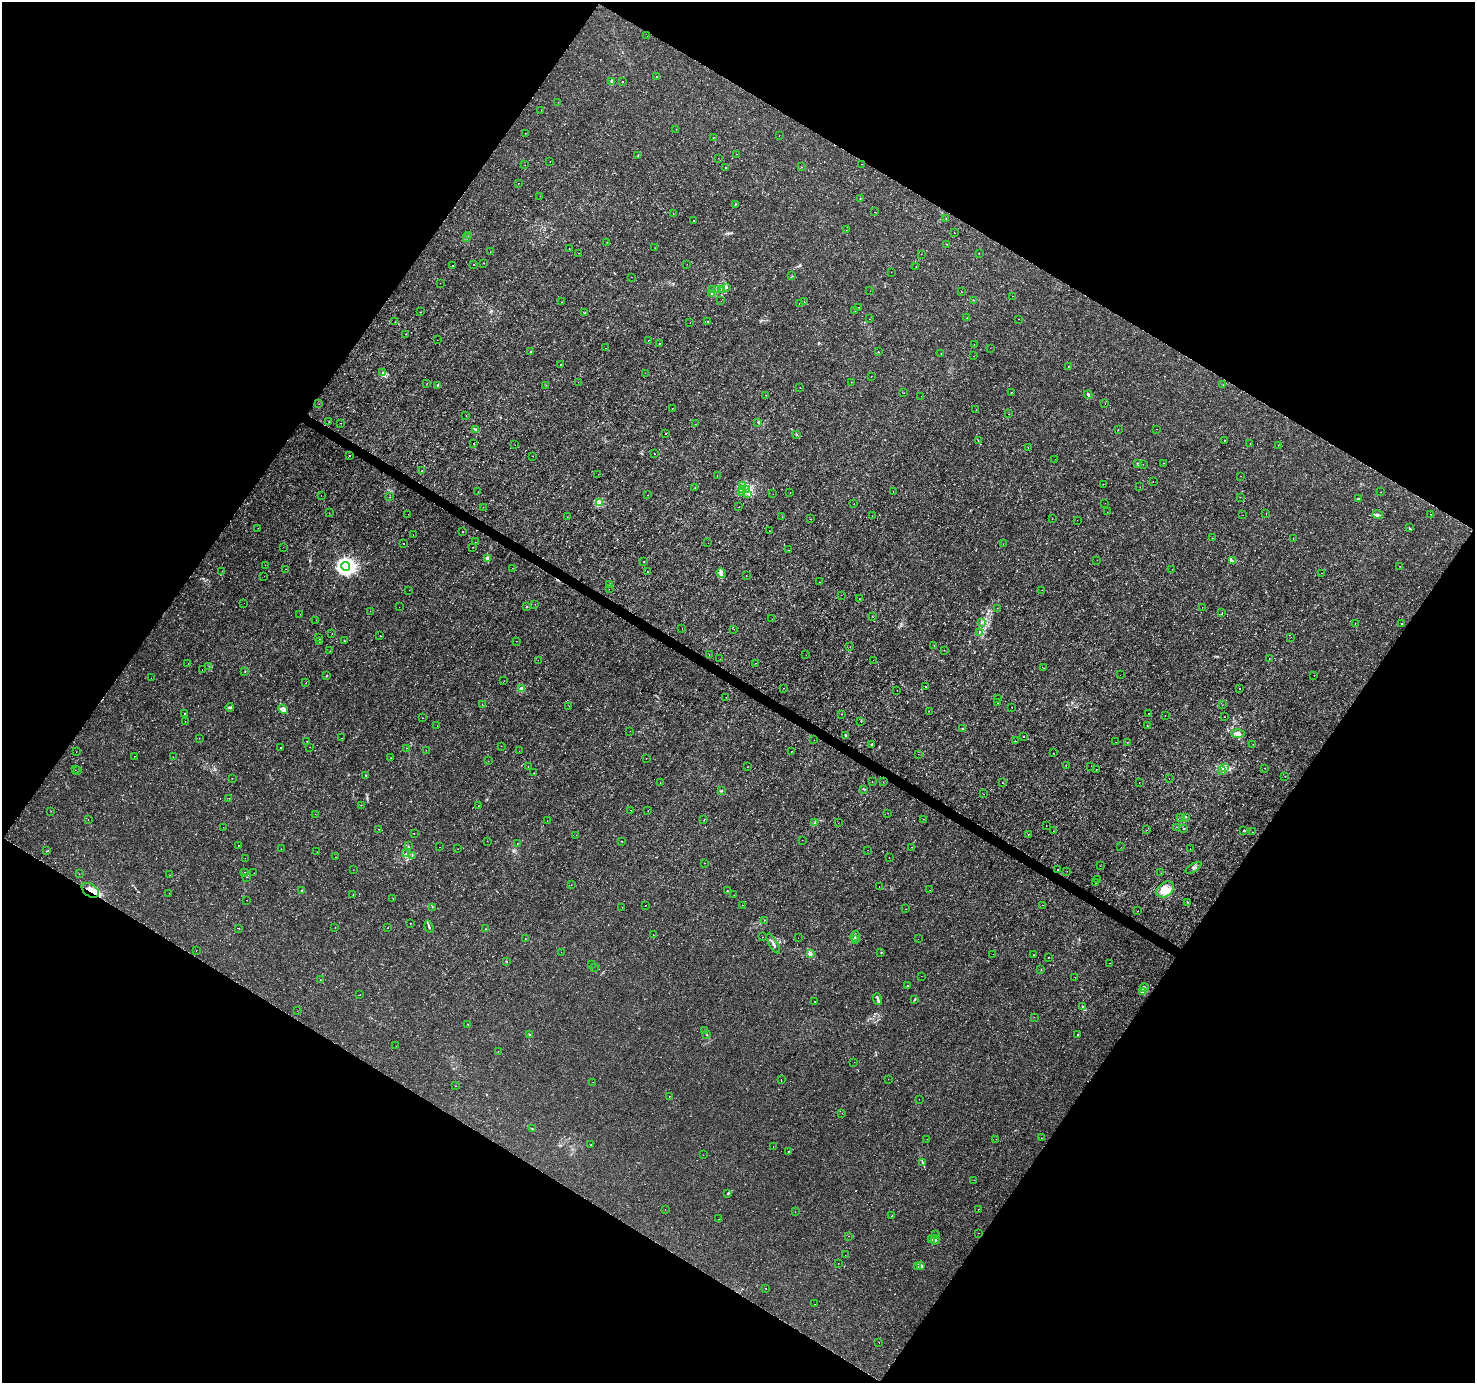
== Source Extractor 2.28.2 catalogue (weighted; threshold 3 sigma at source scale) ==
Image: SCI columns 2-5893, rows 189-5710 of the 5901 x 5965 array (HDU 1 of 3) = the unmasked area's bounding box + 8 px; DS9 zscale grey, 4 x 4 block average (1 PNG px = mean of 4 x 4 image px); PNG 1477 x 1385 px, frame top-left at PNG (2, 2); each listed source drawn as its Kron ellipse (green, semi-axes under 4 px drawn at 4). Shown black and unused: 49% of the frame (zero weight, under 3 of 4 exposures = <1% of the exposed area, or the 3 px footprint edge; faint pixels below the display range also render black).
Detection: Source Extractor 2.28.2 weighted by HDU 2 'WHT'. Background 1.47e-04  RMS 7.6e-04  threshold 0.00342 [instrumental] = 3 sigma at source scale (4.5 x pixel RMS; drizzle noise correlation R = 1.50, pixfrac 1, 0.0396/0.0396 arcsec/px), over >= 5 px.
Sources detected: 520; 2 too faint to see at this stretch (4 x 4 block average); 1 inside a brighter object's white glare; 7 cosmic-ray / hot-pixel residue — neither listed nor drawn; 9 coinciding with a brighter row at this scale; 7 inside a brighter listed object's ellipse — not listed separately; the other 494 listed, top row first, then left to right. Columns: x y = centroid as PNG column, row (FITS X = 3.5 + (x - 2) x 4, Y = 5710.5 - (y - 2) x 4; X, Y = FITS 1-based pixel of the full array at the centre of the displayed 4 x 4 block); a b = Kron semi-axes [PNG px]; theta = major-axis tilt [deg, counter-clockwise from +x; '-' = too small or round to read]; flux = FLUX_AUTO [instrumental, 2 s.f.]
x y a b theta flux
647 36 2 2 - 0.1
657 76 2 2 - 0.18
612 81 2 2 - 3
622 82 2 2 - 0.63
558 102 2 2 - 0.069
541 110 2 2 - 0.06
676 129 2 2 - 0.062
525 133 2 2 - 0.1
779 136 2 2 - 0.11
713 137 2 2 - 0.11
736 154 2 2 - 0.2
638 156 3 2 - 0.28
718 158 2 2 - 0.082
550 161 2 2 - 0.071
862 164 2 2 - 0.085
525 165 2 2 - 0.095
801 167 2 2 - 0.13
725 168 2 2 - 0.16
518 183 2 2 - 0.17
540 196 2 2 - 0.091
860 199 2 2 - 0.2
735 204 2 2 - 0.28
875 212 2 2 - 0.12
673 214 2 2 - 0.14
946 218 2 2 - 0.12
693 220 2 2 - 0.18
846 230 2 2 - 0.11
954 233 2 2 - 0.14
469 236 2 2 - 0.13
467 238 3 2 - 0.19
607 242 2 2 - 0.13
947 244 2 2 - 0.097
569 248 2 2 - 0.12
655 248 2 2 - 0.091
490 252 2 2 - 0.059
578 253 2 2 - 0.13
979 253 2 2 - 0.17
921 254 2 2 - 0.11
484 263 2 2 - 0.15
473 264 2 2 - 0.45
687 264 2 2 - 0.1
453 266 2 2 - 0.17
916 267 2 2 - 0.15
891 272 2 2 - 0.072
792 276 2 2 - 0.11
631 277 2 2 - 0.18
440 283 2 2 - 0.093
726 287 2 2 - 0.36
712 290 3 2 - 0.46
717 290 2 2 - 0.17
722 290 2 2 - 0.33
870 291 2 2 - 0.13
961 292 2 2 - 0.41
712 294 2 2 - 0.17
1012 296 2 2 - 0.078
974 300 2 2 - 0.13
721 301 2 2 - 0.065
562 302 2 2 - 0.14
804 302 2 2 - 0.11
799 303 2 2 - 0.086
858 307 2 2 - 0.16
855 311 2 2 - 0.25
421 312 2 2 - 0.21
585 313 2 2 - 0.084
967 318 2 2 - 0.19
869 319 2 2 - 0.11
1018 319 2 2 - 0.27
708 321 2 2 - 0.14
395 322 2 2 - 0.086
690 322 2 2 - 0.091
405 334 2 2 - 0.15
437 340 2 2 - 0.078
648 340 2 2 - 0.15
659 344 2 2 - 0.36
974 345 2 2 - 0.11
605 348 2 2 - 0.072
990 348 2 2 - 0.23
531 352 2 2 - 1.5
878 352 2 2 - 0.4
941 354 2 2 - 0.16
973 356 2 2 - 0.12
561 364 2 2 - 0.21
1068 366 2 2 - 0.38
383 372 3 3 - 0.52
645 373 2 2 - 0.36
871 376 2 2 - 0.072
578 382 2 2 - 0.091
851 382 2 2 - 0.16
427 383 2 2 - 0.098
438 385 2 2 - 0.19
546 385 2 2 - 0.12
1223 385 2 2 - 0.11
800 388 2 2 - 0.099
1011 392 2 2 - 0.45
904 393 2 2 - 0.17
766 395 2 2 - 0.091
1088 395 4 2 - 0.97
921 396 2 2 - 0.13
1105 403 2 2 - 0.13
319 404 2 2 - 0.083
672 408 2 2 - 0.28
976 410 2 2 - 0.074
1009 414 2 2 - 0.07
466 415 2 2 - 0.2
329 422 2 2 - 0.14
758 422 2 2 - 0.21
340 423 2 2 - 0.11
695 424 2 2 - 0.084
1118 429 2 2 - 0.098
1156 429 2 2 - 0.1
476 430 2 2 - 0.27
665 433 2 2 - 0.37
796 434 3 2 - 0.38
978 441 3 2 - 0.26
1224 441 2 2 - 0.18
474 443 2 2 - 0.21
1250 444 2 2 - 0.07
515 445 2 2 - 0.15
1278 445 2 2 - 0.11
1028 448 2 2 - 0.11
654 454 2 2 - 0.2
350 455 2 2 - 0.25
532 456 2 2 - 0.14
1055 459 2 2 - 0.16
1164 463 2 2 - 0.16
1138 464 2 2 - 0.44
1143 464 2 2 - 0.17
421 471 2 2 - 0.087
598 474 2 2 - 0.071
717 475 2 2 - 0.087
1240 476 2 2 - 0.086
1153 481 2 2 - 0.22
1103 484 2 2 - 0.27
742 486 2 2 - 0.44
1140 487 2 2 - 0.065
695 488 2 2 - 0.21
742 489 2 2 - 0.13
747 489 2 2 - 0.68
478 492 2 2 - 0.087
790 492 2 2 - 0.082
893 492 2 2 - 0.1
1381 492 2 2 - 0.064
742 493 2 2 - 0.15
748 493 2 2 - 0.2
773 494 2 2 - 0.11
321 495 2 2 - 0.15
648 495 2 2 - 0.15
390 497 2 2 - 0.11
1240 497 2 2 - 0.081
1358 499 2 2 - 1.2
599 503 2 2 - 15
1105 503 2 2 - 0.073
854 504 2 2 - 0.086
483 507 2 2 - 0.15
739 507 2 2 - 0.15
1107 512 2 2 - 0.086
329 513 2 2 - 0.08
1266 513 2 2 - 0.09
408 514 2 2 - 0.12
1431 514 2 2 - 0.17
1243 515 2 2 - 0.062
1377 515 5 2 - 0.87
872 516 2 2 - 0.083
567 517 2 2 - 0.34
782 517 2 2 - 0.11
810 519 2 2 - 0.19
1052 519 2 2 - 0.075
1077 520 2 2 - 0.11
258 528 2 2 - 0.21
1409 528 2 2 - 0.17
769 530 2 2 - 0.1
463 532 2 2 - 1
413 534 2 2 - 0.2
1212 538 2 2 - 0.1
1293 538 2 2 - 0.14
475 542 2 2 - 0.12
404 543 2 2 - 0.22
708 543 2 2 - 0.067
1003 544 2 2 - 0.075
283 547 2 2 - 0.11
473 547 2 2 - 0.18
789 550 2 2 - 0.12
488 558 3 3 - 2.3
1097 560 2 2 - 0.077
644 561 2 2 - 0.8
1232 561 4 2 - 0.66
265 565 2 2 - 0.074
346 566 4 4 - 240
1399 566 2 2 - 0.15
512 568 2 2 - 0.076
285 569 2 2 - 0.11
1172 569 2 2 - 0.082
222 571 2 2 - 0.14
647 572 2 2 - 0.09
721 573 5 3 - 1.3
1321 573 2 2 - 0.072
264 576 2 2 - 0.11
746 576 2 2 - 0.11
820 582 2 2 - 0.076
610 584 2 2 - 0.15
609 589 2 2 - 0.071
409 590 2 2 - 0.074
1042 590 2 2 - 0.069
841 595 2 2 - 0.093
859 598 2 2 - 0.2
244 603 2 2 - 0.078
535 604 2 2 - 0.07
399 607 2 2 - 0.081
527 607 2 2 - 0.86
1202 607 2 2 - 0.12
997 608 2 2 - 0.11
370 611 2 2 - 0.071
1222 613 2 2 - 0.11
300 614 2 2 - 0.15
873 617 2 2 - 0.14
772 619 2 2 - 0.14
316 620 2 2 - 0.073
981 623 3 2 - 0.34
1355 623 2 2 - 0.13
1401 624 2 2 - 0.17
682 628 2 2 - 0.22
734 629 2 2 - 0.086
979 632 3 2 - 0.25
332 634 2 2 - 0.12
380 636 2 2 - 0.13
319 637 3 2 - 0.17
1291 637 2 2 - 0.083
319 641 3 2 - 0.23
345 641 3 2 - 0.17
516 641 2 2 - 0.074
934 646 2 2 - 0.09
850 647 2 2 - 0.41
944 650 2 2 - 0.086
330 651 2 2 - 0.16
709 655 2 2 - 0.16
806 655 2 2 - 0.13
1269 658 2 2 - 0.094
720 659 2 2 - 0.24
538 660 2 2 - 0.063
873 660 2 2 - 0.088
756 663 2 2 - 0.11
188 664 2 2 - 0.087
209 666 2 2 - 0.11
1044 668 2 2 - 0.06
202 670 2 2 - 0.14
245 671 2 2 - 0.2
1120 675 2 2 - 0.051
327 676 2 2 - 0.44
1314 676 2 2 - 0.25
151 678 2 2 - 0.062
504 681 2 2 - 0.078
306 683 2 2 - 0.09
926 686 2 2 - 0.24
521 688 2 2 - 7
783 688 2 2 - 0.12
1239 689 2 2 - 0.16
897 690 2 2 - 0.088
726 697 2 2 - 0.11
998 698 2 2 - 0.16
998 703 2 2 - 0.11
482 704 2 2 - 0.085
1222 705 2 2 - 0.08
569 706 2 2 - 0.084
230 707 4 2 - 0.69
1012 708 2 2 - 0.12
283 709 5 4 - 2.1
929 711 2 2 - 0.19
184 713 2 2 - 0.13
1149 713 2 2 - 0.22
842 714 2 2 - 0.15
1165 716 2 2 - 0.087
1224 717 2 2 - 0.13
422 718 2 2 - 0.12
185 721 2 2 - 0.15
861 721 2 2 - 0.24
437 726 2 2 - 0.059
1147 726 2 2 - 0.18
962 729 3 2 - 0.36
630 731 2 2 - 0.082
1238 734 7 3 -2 2.1
845 735 3 2 - 0.48
1024 736 2 2 - 0.76
199 738 2 2 - 0.12
342 738 2 2 - 0.063
814 740 2 2 - 0.089
307 741 2 2 - 0.11
1016 741 2 2 - 0.22
1116 742 2 2 - 0.081
1127 742 2 2 - 0.11
871 744 2 2 - 0.76
1253 744 2 2 - 0.24
501 746 2 2 - 0.12
310 747 2 2 - 0.072
280 748 2 2 - 0.25
406 748 2 2 - 0.34
426 750 2 2 - 0.091
519 751 2 2 - 0.049
791 751 2 2 - 0.36
76 752 2 2 - 0.062
1054 753 2 2 - 0.094
918 754 2 2 - 0.16
135 756 2 2 - 0.22
173 757 2 2 - 0.11
391 758 2 2 - 0.14
646 758 2 2 - 0.076
488 761 2 2 - 0.063
1066 766 2 2 - 0.12
1091 766 2 2 - 0.13
528 767 2 2 - 0.12
747 767 2 2 - 0.11
1225 768 4 3 - 1.2
1265 768 2 2 - 0.17
1096 769 2 2 - 0.33
75 770 2 2 - 0.13
1221 770 2 2 - 0.53
78 771 2 2 - 0.13
534 773 2 2 - 0.11
365 775 2 2 - 0.18
1285 776 2 2 - 0.08
232 778 2 2 - 0.19
1169 779 2 2 - 0.074
872 782 2 2 - 0.27
883 782 2 2 - 0.11
1139 782 2 2 - 0.17
660 783 2 2 - 0.11
1002 783 2 2 - 0.16
863 789 3 2 - 0.28
721 791 3 2 - 0.36
984 794 2 2 - 0.069
229 798 2 2 - 0.076
361 805 2 2 - 0.089
478 806 2 2 - 0.092
631 810 2 2 - 0.14
51 811 2 2 - 0.26
648 811 2 2 - 0.11
888 813 2 2 - 0.083
315 814 2 2 - 0.23
1180 817 2 2 - 0.19
1186 817 2 2 - 0.2
923 819 2 2 - 0.28
88 820 2 2 - 0.11
704 820 2 2 - 0.37
547 821 2 2 - 0.12
815 822 2 2 - 0.23
838 823 2 2 - 0.066
1046 825 2 2 - 0.15
223 827 2 2 - 0.099
1177 827 2 2 - 0.078
379 829 2 2 - 0.13
1184 829 2 2 - 0.18
1146 830 2 2 - 0.082
1244 830 2 2 - 0.53
1053 831 2 2 - 0.13
1253 832 2 2 - 0.15
414 833 2 2 - 0.094
1029 834 2 2 - 0.14
576 835 2 2 - 0.071
802 840 2 2 - 0.077
487 841 2 2 - 0.073
622 841 2 2 - 0.2
517 843 2 2 - 0.18
238 845 2 2 - 0.17
409 846 2 2 - 0.23
440 847 2 2 - 0.11
912 847 2 2 - 0.51
1121 847 2 2 - 0.073
281 849 2 2 - 0.087
458 849 2 2 - 0.081
1190 849 2 2 - 0.1
868 850 2 2 - 0.19
47 851 2 2 - 0.15
317 852 2 2 - 0.24
405 854 2 2 - 0.2
412 855 2 2 - 0.23
335 857 2 2 - 0.16
245 858 2 2 - 0.087
889 858 2 2 - 0.076
704 863 2 2 - 0.13
1100 866 2 2 - 0.072
1194 868 9 2 32 0.69
1058 869 2 2 - 0.19
353 870 2 2 - 0.14
1067 871 2 2 - 0.061
244 872 2 2 - 0.15
254 873 2 2 - 0.11
1161 873 2 2 - 0.087
79 874 2 2 - 0.093
169 875 2 2 - 0.072
247 877 2 2 - 0.25
1098 880 2 2 - 0.12
1096 883 2 2 - 0.3
571 885 2 2 - 0.12
879 887 2 2 - 0.38
90 890 10 6 -34 5.1
302 890 2 2 - 0.55
930 890 2 2 - 0.073
1165 890 9 7 36 7.9
727 891 2 2 - 0.81
169 893 2 2 - 0.09
353 895 2 2 - 0.092
734 895 2 2 - 0.16
393 898 2 2 - 0.24
246 900 2 2 - 0.088
1188 902 2 2 - 0.18
645 905 2 2 - 0.12
742 905 2 2 - 0.16
1043 905 2 2 - 0.12
432 907 2 2 - 0.12
622 907 2 2 - 0.068
905 909 2 2 - 0.1
1138 911 2 2 - 0.17
764 920 2 2 - 0.08
410 923 2 2 - 0.18
335 927 2 2 - 0.12
429 927 6 2 -71 0.87
388 928 2 2 - 0.56
239 929 2 2 - 0.12
485 929 2 2 - 0.11
653 935 2 2 - 0.14
855 936 5 2 - 0.71
763 937 2 2 - 0.11
798 938 2 2 - 0.19
525 939 2 2 - 0.12
855 939 2 2 - 0.16
918 939 2 2 - 0.077
773 944 11 2 -60 1.6
196 950 2 2 - 0.16
561 952 2 2 - 0.063
881 952 2 2 - 0.24
810 953 2 2 - 7.7
993 954 2 2 - 0.078
1034 955 2 2 - 0.17
1049 957 2 2 - 0.11
506 961 2 2 - 0.3
1110 963 2 2 - 0.17
592 964 2 2 - 0.067
594 967 2 2 - 0.16
1041 970 2 2 - 0.14
921 976 2 2 - 0.069
1075 977 2 2 - 0.15
320 980 2 2 - 0.13
907 985 2 2 - 0.42
1144 987 4 2 - 0.75
1142 992 3 2 - 0.4
360 995 2 2 - 0.37
878 999 6 2 -71 1.2
914 1000 2 2 - 0.26
815 1001 2 2 - 0.15
1083 1007 4 2 - 0.54
297 1011 2 2 - 0.072
1034 1017 2 2 - 0.1
468 1024 2 2 - 0.2
705 1031 2 2 - 0.19
530 1034 3 2 - 0.38
706 1035 3 2 - 0.35
1078 1035 3 2 - 0.3
396 1046 2 2 - 0.088
498 1052 2 2 - 0.085
854 1062 2 2 - 0.065
888 1079 2 2 - 0.098
781 1080 2 2 - 0.2
593 1082 2 2 - 0.056
455 1086 2 2 - 0.074
669 1096 2 2 - 0.098
919 1099 2 2 - 0.19
842 1113 2 2 - 0.082
532 1129 3 2 - 0.29
1041 1138 2 2 - 0.12
927 1139 2 2 - 0.071
996 1139 2 2 - 0.29
591 1145 2 2 - 0.11
773 1147 2 2 - 0.067
788 1151 2 2 - 0.2
703 1155 2 2 - 0.067
923 1162 4 2 - 0.51
974 1180 2 2 - 0.063
728 1194 2 2 - 0.32
665 1209 2 2 - 0.11
978 1209 2 2 - 0.13
795 1212 2 2 - 0.083
892 1216 2 2 - 0.26
719 1219 2 2 - 0.16
978 1233 2 2 - 0.24
936 1234 2 2 - 0.44
849 1236 2 2 - 0.15
932 1240 2 2 - 0.31
935 1240 4 2 - 0.82
845 1255 2 2 - 0.092
838 1263 2 2 - 0.078
921 1265 4 3 - 0.93
917 1267 2 2 - 0.13
766 1288 2 2 - 0.42
814 1304 2 2 - 0.2
879 1342 2 2 - 0.13
Overlapping masked pixels (flux is a lower limit): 1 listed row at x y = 90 890
Diffuse or blended objects may show on this block-average render without a row.